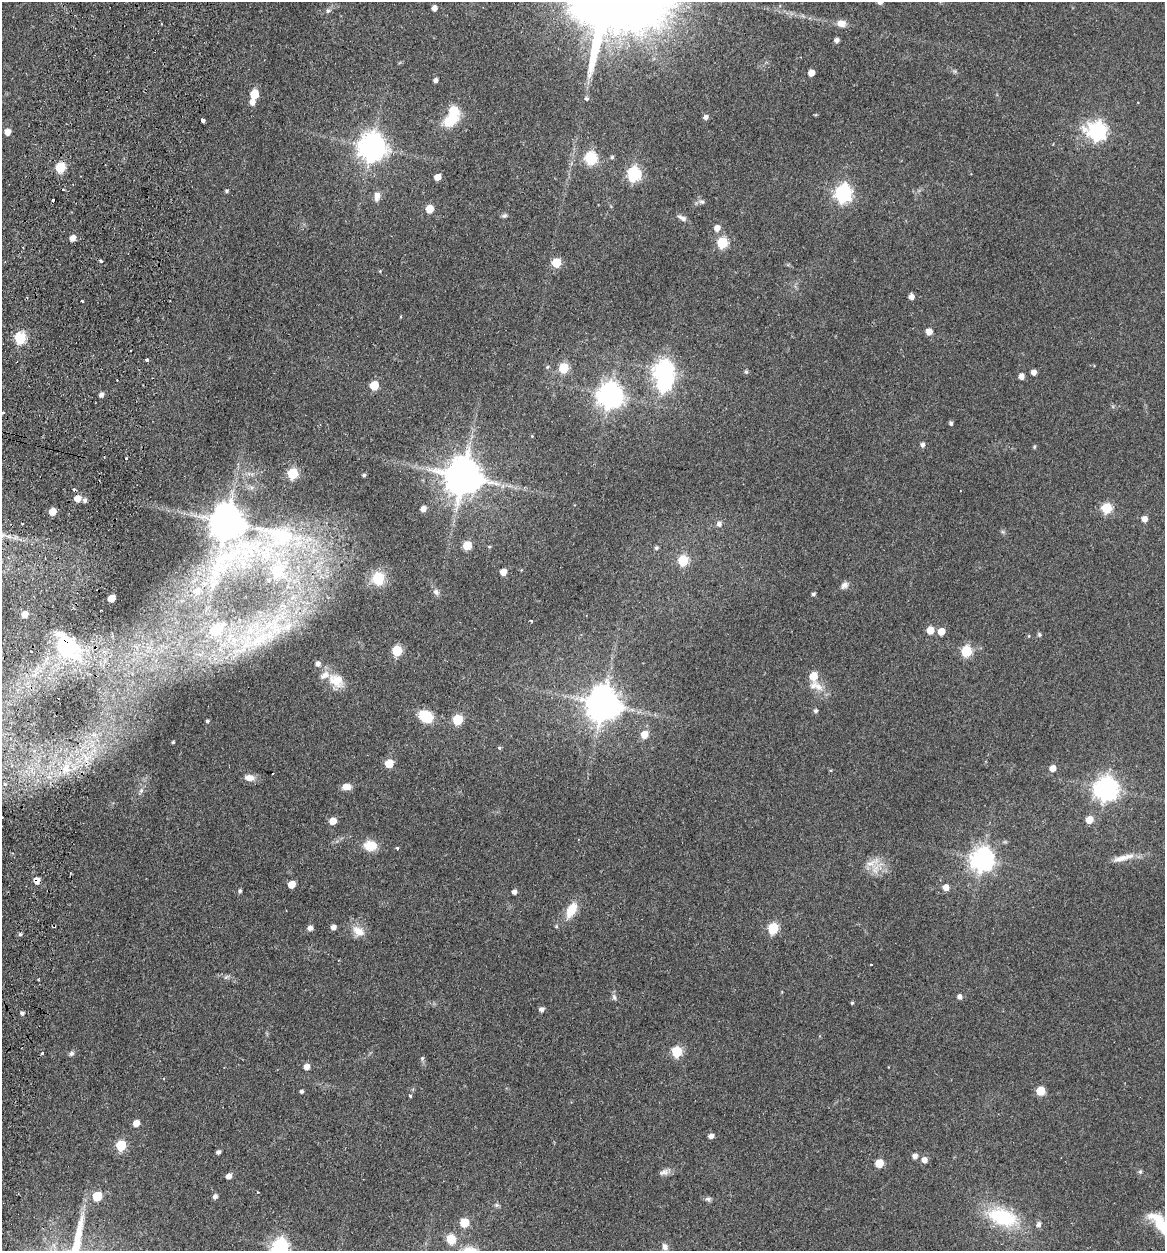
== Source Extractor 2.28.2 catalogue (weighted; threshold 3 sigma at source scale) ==
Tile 7 of 4 x 4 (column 3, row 2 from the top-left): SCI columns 2623-3785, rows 2512-3760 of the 5126 x 5023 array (HDU 1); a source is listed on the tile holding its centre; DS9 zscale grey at full resolution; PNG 1167 x 1253 px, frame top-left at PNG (2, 2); no overlay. Shown black and unused: <1% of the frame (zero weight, under 2 of 3 exposures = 3% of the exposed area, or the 3 px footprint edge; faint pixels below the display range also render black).
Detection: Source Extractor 2.28.2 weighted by HDU 2 'WHT'; one run over the whole footprint, this tile lists its part. Background 0.177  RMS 0.0078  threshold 0.0351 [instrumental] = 3 sigma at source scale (4.5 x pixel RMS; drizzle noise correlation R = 1.50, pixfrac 1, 0.05/0.05 arcsec/px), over >= 5 px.
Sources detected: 174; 2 inside a brighter object's white glare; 6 cosmic-ray / hot-pixel residue — not listed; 5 inside a brighter listed object's ellipse — not listed separately; the other 161 listed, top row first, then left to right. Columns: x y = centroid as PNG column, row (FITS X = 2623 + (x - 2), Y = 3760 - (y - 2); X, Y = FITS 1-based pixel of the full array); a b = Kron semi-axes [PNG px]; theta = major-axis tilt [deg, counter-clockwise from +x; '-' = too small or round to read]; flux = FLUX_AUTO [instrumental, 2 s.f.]
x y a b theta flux
434 8 5 4 - 5.1
328 11 7 6 - 1.8
841 23 11 9 -3 5.4
836 40 5 4 - 2.8
811 73 5 5 - 7.9
435 80 4 4 - 2.4
254 94 6 5 - 24
586 98 6 5 - 1.4
252 102 6 5 - 4.7
453 111 6 6 - 30
706 117 5 5 - 3
203 121 4 3 - 11
1097 131 8 7 - 270
7 132 5 5 - 7
372 147 9 8 - 950
612 157 5 4 - 1.3
590 158 6 6 - 95
60 167 6 5 - 45
634 174 7 6 - 120
438 177 5 5 - 7.1
227 191 4 4 - 1.3
843 193 7 7 - 240
377 196 13 7 83 4.2
53 200 3 3 - 1.9
702 202 8 5 -17 2
430 209 5 5 - 15
504 216 8 5 17 1.5
682 218 12 5 -27 3.2
717 228 6 5 - 5.6
73 238 5 4 - 6.8
722 242 6 6 - 59
101 261 4 3 - 1.4
556 263 6 5 - 28
911 297 5 5 - 4.3
82 301 3 2 - 0.76
929 332 5 5 - 8.1
20 338 6 5 - 79
147 360 3 3 - 1.6
564 368 6 5 - 39
664 371 8 7 - 440
746 372 5 5 - 1.4
1034 372 4 4 - 4.3
1021 376 5 5 - 4.7
374 385 6 5 - 25
101 395 5 4 - 3
610 395 8 8 - 820
3 413 3 3 - 1.5
951 423 5 4 - 1.6
532 436 4 4 - 0.57
922 445 5 5 - 2.5
1034 447 5 4 - 1
126 458 3 2 - 0.69
293 473 6 6 - 53
364 475 4 3 - 1.4
463 476 11 10 - 2400
77 499 6 5 - 9
85 501 5 5 - 2.1
1107 508 6 5 - 52
423 509 5 4 - 5.1
52 512 5 5 - 12
1145 519 5 5 - 5
227 522 10 10 - 2000
22 523 2 2 - 0.58
719 524 6 6 - 3
280 536 77 36 -14 160
467 545 6 5 - 21
489 547 4 4 - 0.78
656 548 5 4 - 1.4
223 560 82 31 43 99
683 560 6 6 - 44
503 572 5 5 - 9.5
378 578 9 9 - 26
844 585 11 8 35 3.3
436 592 10 7 -46 2.6
813 594 4 4 - 1.4
111 598 5 5 - 10
25 614 5 4 - 8.9
531 621 3 3 - 1.5
288 626 13 8 31 6.9
216 630 17 12 37 14
930 630 5 5 - 14
941 631 5 5 - 12
1039 634 5 5 - 1
256 641 20 12 29 17
66 647 36 23 -53 63
397 651 6 5 - 45
966 651 6 6 - 54
318 664 5 5 - 3.2
813 676 6 5 - 17
336 680 23 16 -37 15
816 686 22 11 -21 9.7
603 704 10 10 - 1800
816 711 5 5 - 1.8
426 716 12 9 -34 26
458 720 6 5 - 45
207 721 5 4 - 1.5
644 734 6 6 - 11
173 742 3 3 - 0.89
500 748 4 4 - 1.5
34 751 5 3 - 1
389 763 5 5 - 19
66 768 10 8 66 5.9
1052 768 5 5 - 7.5
249 778 12 8 -1 5.6
5 784 4 4 - 0.83
346 787 10 7 0 5.8
1106 789 8 8 - 640
141 790 8 5 64 2.4
1089 820 5 5 - 12
333 821 5 5 - 9.3
370 846 14 11 -6 13
397 848 3 3 - 1.3
1123 858 32 7 14 9.1
982 859 8 8 - 620
871 863 17 8 27 7.4
37 880 6 5 - 7.1
292 884 5 5 - 12
946 887 6 5 - 5.7
240 891 5 4 - 1.5
514 892 4 4 - 3
571 910 16 9 62 16
333 927 5 5 - 3.6
310 928 5 5 - 3.4
773 928 6 6 - 51
358 931 18 11 -31 9.2
20 934 4 4 - 1.2
871 964 3 2 - 1.1
614 997 9 6 -79 2
959 997 5 5 - 3.1
852 1003 4 4 - 0.88
541 1009 5 5 - 2.9
22 1013 4 4 - 1.8
677 1052 6 6 - 50
42 1053 3 3 - 3.9
72 1053 6 6 - 1.9
422 1058 6 4 69 1.3
307 1067 5 5 - 6.1
302 1091 4 4 - 1.6
1040 1091 5 5 - 26
410 1096 4 3 - 1.4
136 1123 5 5 - 8.1
711 1136 5 5 - 3.5
121 1145 6 6 - 42
218 1152 4 4 - 2.2
915 1156 5 5 - 3.5
924 1160 6 5 - 5.1
879 1163 5 5 - 19
664 1172 14 8 13 3.5
1140 1172 6 5 - 1.4
229 1176 5 5 - 4.9
97 1196 6 5 - 30
215 1196 5 5 - 2.4
708 1199 8 6 -14 1.8
496 1205 6 5 - 1.5
1003 1217 29 16 -17 50
464 1223 6 5 - 26
1038 1224 7 6 - 2.3
1161 1225 39 11 -50 25
451 1239 13 11 -72 9.6
280 1247 7 7 - 250
665 1247 8 6 -66 3.1
Overlapping masked pixels (flux is a lower limit): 2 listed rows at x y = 66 647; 37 880
Isophote crosses this tile's border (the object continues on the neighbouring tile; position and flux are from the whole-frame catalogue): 2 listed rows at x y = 1161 1225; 280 1247